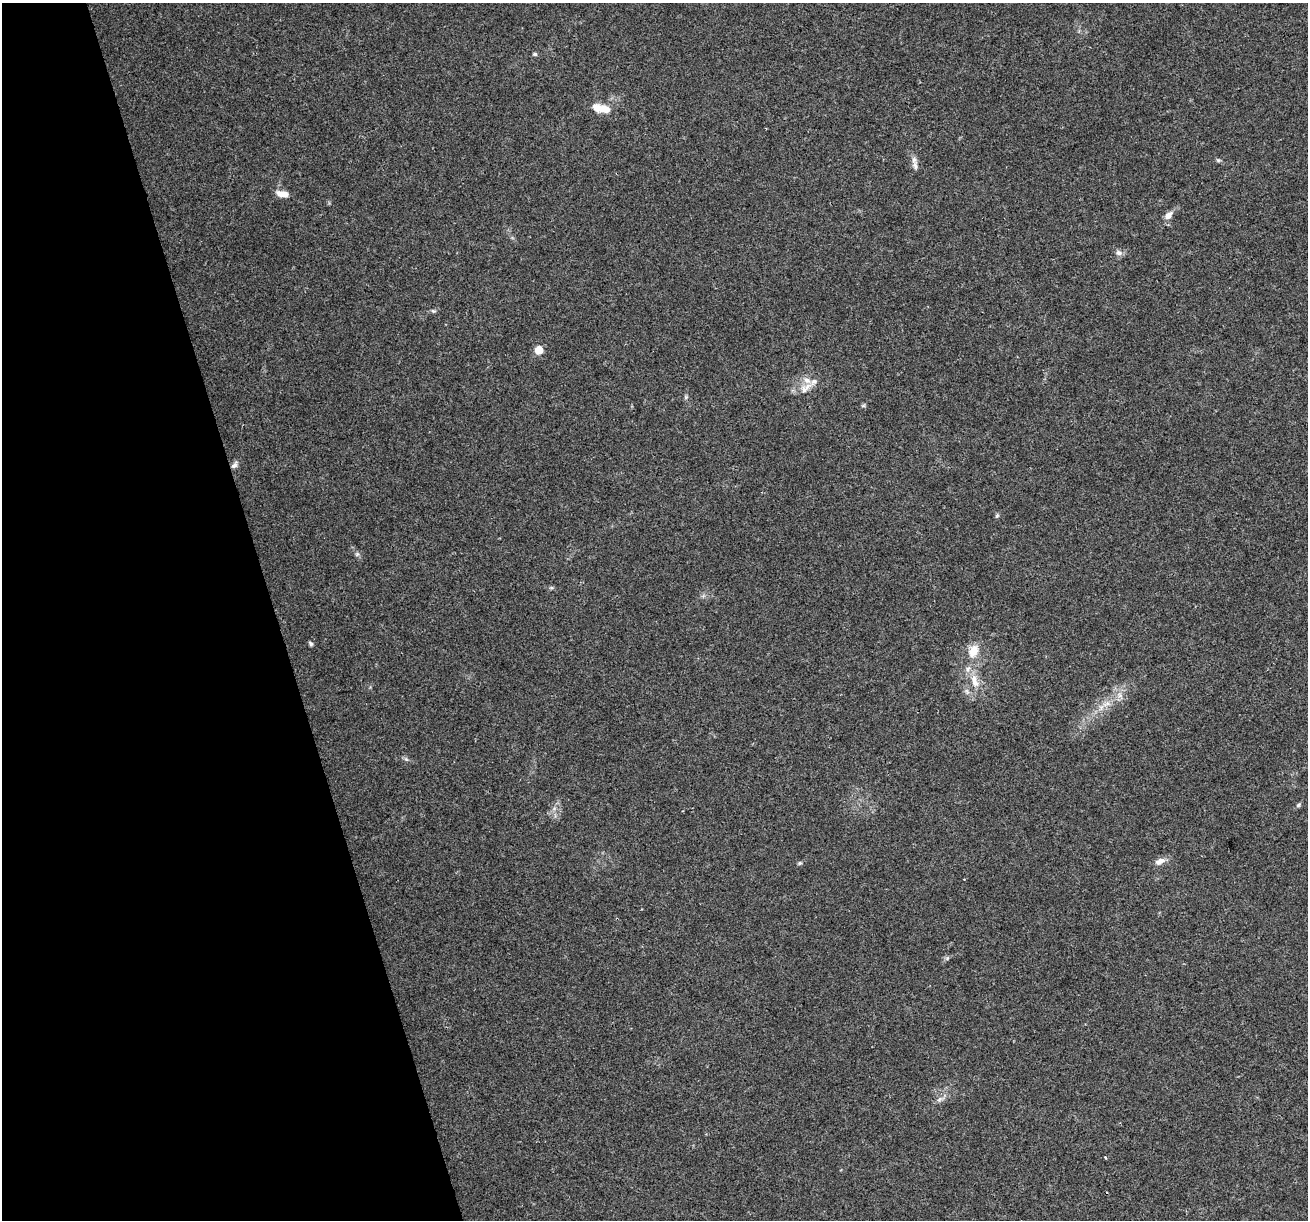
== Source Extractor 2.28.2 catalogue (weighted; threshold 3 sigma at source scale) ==
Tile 5 of 4 x 4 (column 1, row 2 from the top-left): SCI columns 1-1306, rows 2542-3759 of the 5223 x 5030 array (HDU 1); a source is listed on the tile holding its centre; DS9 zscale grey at full resolution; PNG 1310 x 1222 px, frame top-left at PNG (2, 3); no overlay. Shown black and unused: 21% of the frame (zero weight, under 3 of 4 exposures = <1% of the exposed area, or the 3 px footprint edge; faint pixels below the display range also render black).
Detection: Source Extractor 2.28.2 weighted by HDU 2 'WHT'; one run over the whole footprint, this tile lists its part. Background 0.0571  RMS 0.0043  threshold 0.0194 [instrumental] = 3 sigma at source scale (4.5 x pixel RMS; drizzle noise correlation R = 1.50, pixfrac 1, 0.0396/0.0396 arcsec/px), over >= 5 px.
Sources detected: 28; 3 inside a brighter listed object's ellipse — not listed separately; the other 25 listed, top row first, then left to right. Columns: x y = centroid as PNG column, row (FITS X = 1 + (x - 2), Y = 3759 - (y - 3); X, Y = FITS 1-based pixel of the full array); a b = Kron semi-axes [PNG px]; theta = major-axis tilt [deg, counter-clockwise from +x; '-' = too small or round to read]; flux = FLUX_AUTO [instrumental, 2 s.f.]
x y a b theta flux
535 54 5 4 - 0.76
605 109 15 11 -25 4.6
1218 160 6 5 - 0.67
915 166 12 6 -82 2
282 194 14 7 -13 4.1
1168 215 11 7 44 2.6
1119 253 9 7 -25 1.6
433 311 6 5 - 0.67
539 350 7 7 - 5.5
806 388 20 8 39 3.8
686 397 6 5 - 0.69
863 406 6 4 1 0.58
234 465 10 6 56 1.6
997 515 5 5 - 0.65
357 554 7 4 45 0.69
311 644 6 4 -45 0.85
973 651 20 13 60 6.6
975 681 20 9 -72 6
1120 695 8 6 -47 1.8
1106 704 14 6 15 3
406 759 8 4 -44 0.83
1298 805 6 5 - 0.72
1160 861 15 8 27 2.8
800 863 6 4 27 0.7
939 1099 9 5 45 1.4